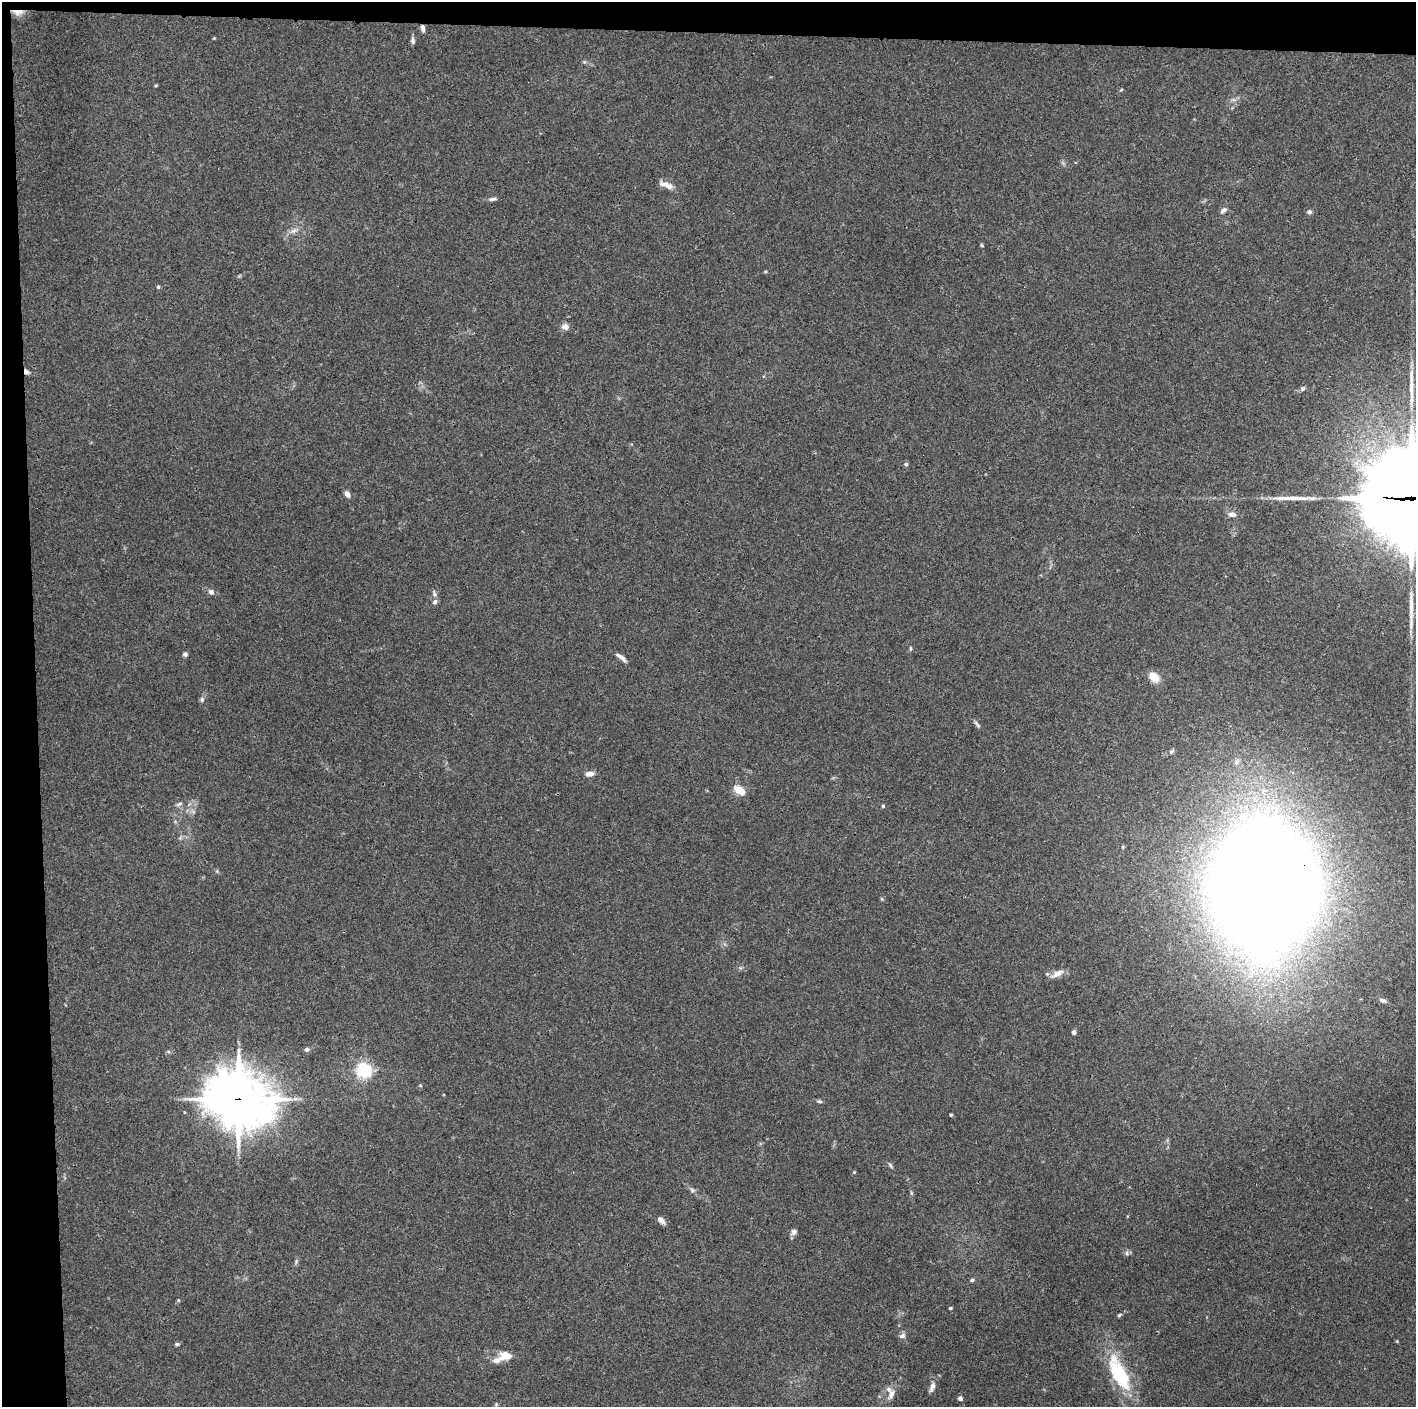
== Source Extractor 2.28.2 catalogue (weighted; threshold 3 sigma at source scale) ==
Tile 1 of 3 x 3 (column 1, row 1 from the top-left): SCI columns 1-1414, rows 2812-4216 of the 4243 x 4221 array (HDU 1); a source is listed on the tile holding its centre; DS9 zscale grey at full resolution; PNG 1418 x 1409 px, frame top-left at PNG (2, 2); no overlay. Shown black and unused: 5% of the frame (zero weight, under 3 of 4 exposures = <1% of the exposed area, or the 3 px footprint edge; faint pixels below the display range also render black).
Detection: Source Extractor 2.28.2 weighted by HDU 2 'WHT'; one run over the whole footprint, this tile lists its part. Background 0.0337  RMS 0.0045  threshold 0.0201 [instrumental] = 3 sigma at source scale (4.5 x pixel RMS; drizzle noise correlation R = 1.50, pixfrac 1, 0.05/0.05 arcsec/px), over >= 5 px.
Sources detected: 68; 1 inside a brighter object's white glare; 3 long thin detections or spike segments (spike, bleed or trail) — not listed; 3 inside a brighter listed object's ellipse — not listed separately; the other 61 listed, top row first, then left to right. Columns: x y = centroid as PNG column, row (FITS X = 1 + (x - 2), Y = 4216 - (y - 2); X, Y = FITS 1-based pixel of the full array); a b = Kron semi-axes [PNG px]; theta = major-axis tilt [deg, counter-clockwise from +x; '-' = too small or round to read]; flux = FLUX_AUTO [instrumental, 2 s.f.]
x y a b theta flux
18 12 16 7 -1 3.6
423 28 9 5 -82 1.5
412 41 8 5 -84 1.2
584 62 6 4 18 0.57
1233 100 7 4 -1 0.97
666 185 21 7 -19 3.3
492 199 11 5 8 1.3
1224 210 10 5 39 1.3
1309 212 6 5 - 0.95
293 231 11 6 17 2.1
982 245 5 3 - 0.48
158 287 4 4 - 0.77
565 326 8 7 - 2.4
26 372 6 5 - 1.7
1303 389 6 6 - 0.93
906 464 5 5 - 0.83
347 494 8 5 -62 1.9
1411 498 40 35 -13 8800
1232 514 10 6 -4 2.1
211 592 6 5 - 1.9
434 593 9 5 -79 1.1
435 602 7 6 - 1.3
910 649 7 3 -82 0.54
185 654 5 5 - 1.2
621 657 15 4 -38 2
1154 677 13 9 -47 5.2
202 699 8 5 75 1
977 724 11 4 -51 1.1
1171 752 7 6 - 0.94
590 774 10 6 9 2.3
740 790 14 8 -35 5.4
179 804 10 5 32 1.1
883 806 4 4 - 0.58
1263 887 80 66 -88 1600
1057 974 19 7 27 3.3
1382 1000 10 5 -16 1.3
1074 1032 4 4 - 1.4
307 1049 6 5 - 1
364 1070 6 6 - 130
238 1099 23 20 -21 1600
819 1101 7 4 -17 0.87
951 1115 3 3 - 0.58
890 1165 8 5 -60 0.82
692 1190 8 4 -46 1
911 1193 5 3 - 0.58
661 1220 9 5 -47 2.4
794 1232 9 7 44 1.5
1127 1253 7 4 -89 0.83
296 1261 6 5 - 0.76
972 1280 5 4 - 0.78
178 1300 5 3 - 0.42
950 1308 4 3 - 0.69
1119 1315 6 4 37 0.67
902 1336 9 7 39 1.4
177 1344 7 4 1 0.67
506 1356 17 10 7 6
1117 1373 37 23 -73 22
932 1387 14 6 72 2.4
891 1394 15 7 65 3.1
960 1398 4 4 - 1.7
496 1404 5 5 - 0.57
Overlapping masked pixels (flux is a lower limit): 6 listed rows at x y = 18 12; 423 28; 26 372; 1411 498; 1263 887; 238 1099
Isophote crosses this tile's border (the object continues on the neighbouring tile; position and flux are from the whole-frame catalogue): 1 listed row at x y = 1411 498